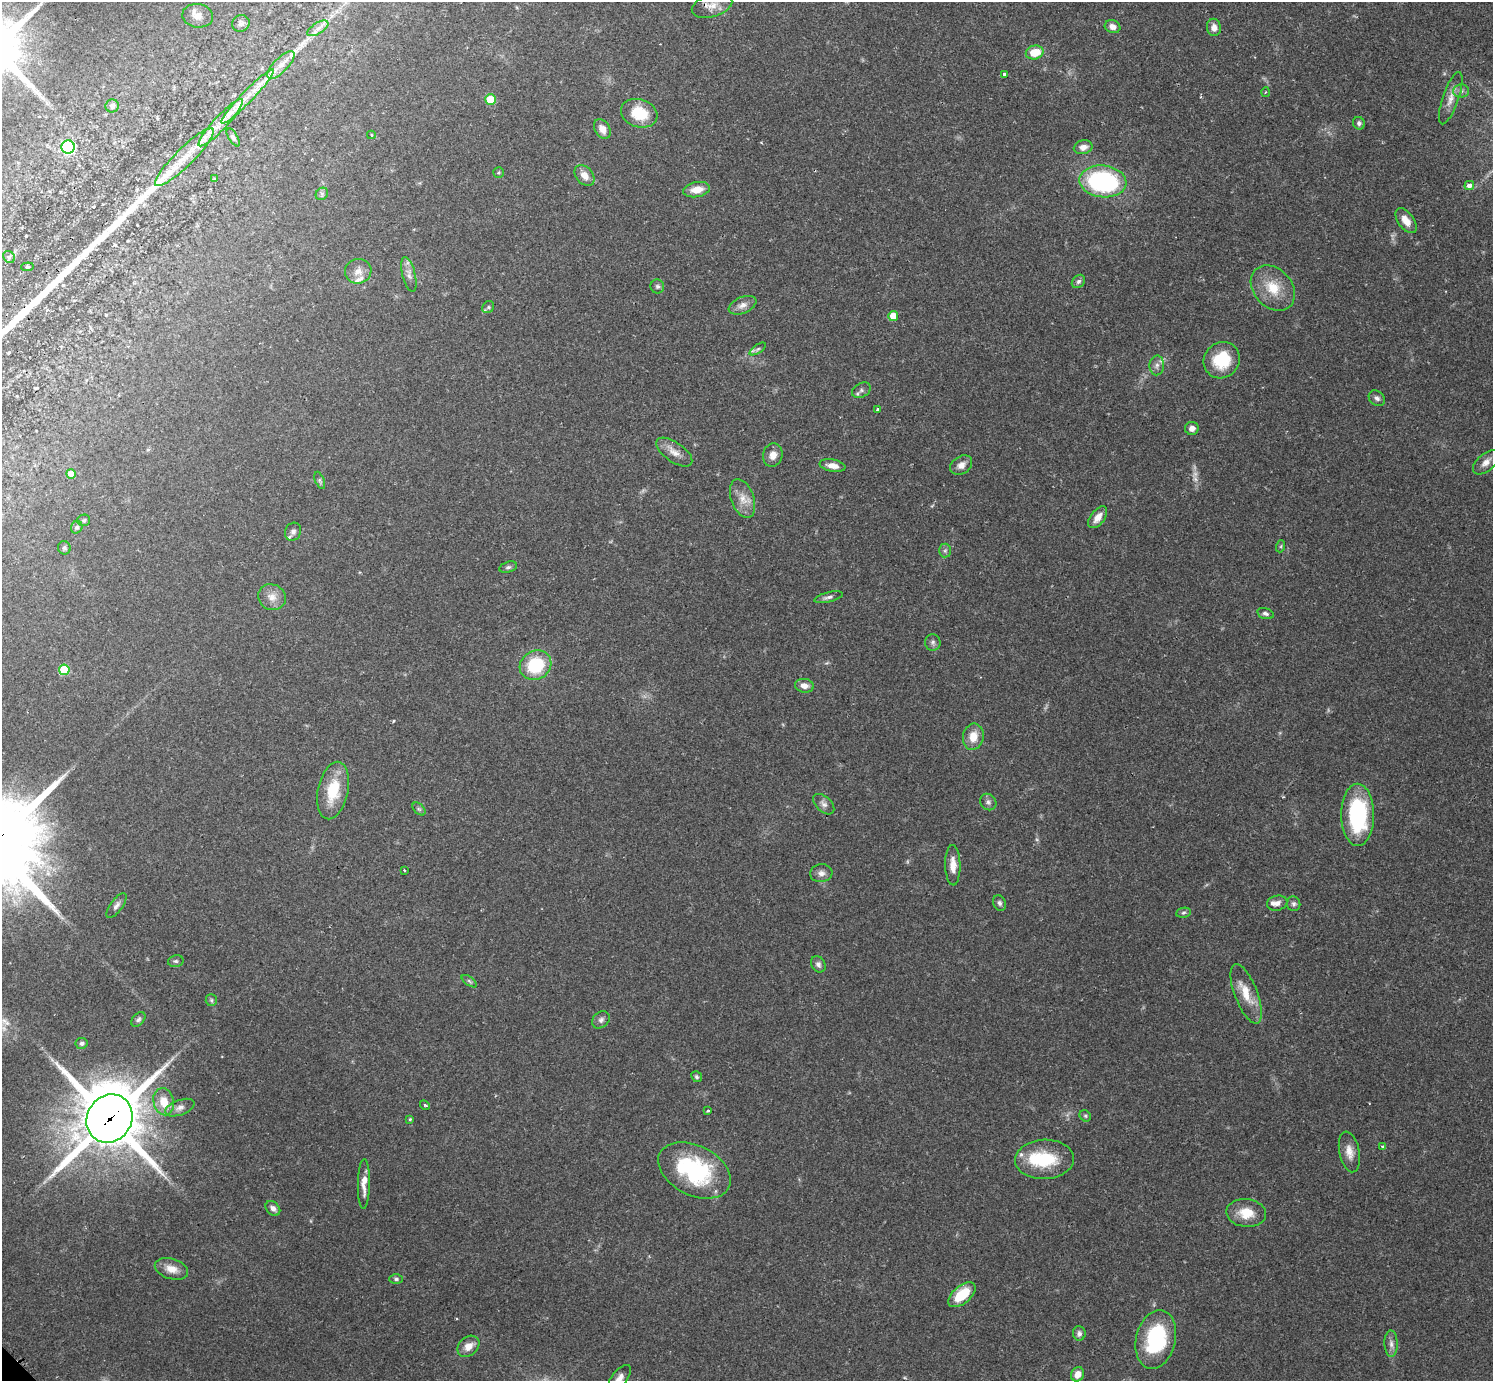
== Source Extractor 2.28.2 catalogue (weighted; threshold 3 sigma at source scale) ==
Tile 10 of 4 x 4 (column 2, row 3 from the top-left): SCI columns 1519-3009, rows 1569-2947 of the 6041 x 6040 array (HDU 1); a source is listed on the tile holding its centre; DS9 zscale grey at full resolution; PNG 1495 x 1383 px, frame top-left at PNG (2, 2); each listed source drawn as its Kron ellipse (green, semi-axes under 4 px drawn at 4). Shown black and unused: <1% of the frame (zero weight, under 2 of 3 exposures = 2% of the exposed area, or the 3 px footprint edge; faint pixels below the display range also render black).
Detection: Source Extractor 2.28.2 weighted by HDU 2 'WHT'; one run over the whole footprint, this tile lists its part. Background 0.079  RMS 0.0056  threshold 0.0251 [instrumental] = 3 sigma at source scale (4.5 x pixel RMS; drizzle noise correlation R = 1.50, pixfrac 1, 0.05/0.05 arcsec/px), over >= 5 px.
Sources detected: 127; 1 too faint to see at this stretch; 1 inside a brighter object's white glare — neither listed nor drawn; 7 inside a brighter listed object's ellipse — not listed separately; the other 118 listed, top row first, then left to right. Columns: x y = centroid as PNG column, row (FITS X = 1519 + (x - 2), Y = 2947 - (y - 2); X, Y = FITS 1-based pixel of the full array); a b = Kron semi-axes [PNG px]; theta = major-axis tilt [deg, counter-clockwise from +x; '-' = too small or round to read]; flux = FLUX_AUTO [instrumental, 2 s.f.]
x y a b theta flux
712 6 21 11 17 7.4
198 16 15 12 -9 4.8
241 23 9 8 - 2.2
1112 27 8 6 -19 3.2
1214 27 9 7 -85 3.7
318 28 12 5 31 2.8
1035 52 9 7 12 11
281 65 18 7 45 4.9
1004 74 3 3 - 1.6
1461 91 8 6 2 2
1265 92 5 3 - 0.54
248 96 37 5 46 10
1451 98 27 8 71 6
490 99 5 5 - 16
112 106 6 6 - 2.6
639 113 19 14 -18 16
221 123 32 7 47 9.6
1359 123 6 6 - 1.5
602 129 10 7 -58 4.6
371 135 4 3 - 0.67
233 137 10 4 -58 1.2
68 147 6 6 - 78
1083 147 9 6 13 3.9
184 157 40 9 44 14
499 173 5 5 - 0.84
584 175 12 8 -48 4.8
214 179 4 4 - 0.58
1103 181 23 16 -5 80
1469 186 5 4 - 4
697 190 13 7 10 6.8
322 194 7 5 48 1.2
1406 221 14 8 -54 5.3
9 257 6 5 - 1.2
27 267 6 4 4 0.66
358 271 13 12 - 4.7
409 275 18 6 -76 3.1
1078 281 7 6 - 1.4
657 286 7 7 - 1.3
1273 288 25 19 -48 15
743 305 14 8 23 3.6
488 307 6 5 - 1.1
893 316 5 5 - 9.1
758 349 9 4 33 1.3
1222 360 19 17 49 22
1157 365 10 7 86 2.6
861 390 10 7 30 1.8
1377 398 9 7 -41 1.9
877 409 4 3 - 1.6
1192 428 7 6 - 3
674 452 21 9 -35 5.4
773 455 12 9 75 4.4
1486 462 15 8 41 3.9
961 465 12 8 33 3.6
832 466 13 6 -11 4.7
71 474 5 4 - 5.3
320 480 9 4 -69 0.99
743 499 20 11 -70 7.1
1098 517 12 7 53 5.1
84 520 6 5 - 1
77 527 6 5 - 1.3
293 532 9 8 - 2.3
1281 546 6 4 72 0.68
64 548 7 6 - 1.2
945 551 7 6 - 1.4
508 567 9 5 15 1.3
272 597 14 12 -26 5.4
828 597 15 5 14 2
1265 614 8 5 -17 1.6
933 642 8 7 - 1.7
536 665 16 14 31 28
64 670 5 5 - 24
804 686 9 7 -8 3.3
973 737 13 10 79 8.1
333 791 29 15 78 21
988 802 9 7 -48 1.8
824 804 13 7 -43 2.5
419 809 8 4 -44 1.1
1358 815 31 16 -90 56
953 865 20 7 -89 6.1
404 870 3 3 - 0.54
821 873 11 9 6 2.9
999 903 8 6 -66 1.5
1277 903 10 7 13 3.4
1294 904 7 6 - 1.5
116 906 14 6 54 2.4
1183 913 8 5 8 1.2
176 961 8 5 12 1.2
818 964 8 6 -58 1.9
469 981 9 4 -36 1.1
1246 994 31 11 -69 11
211 1000 6 5 - 1.1
138 1019 8 5 48 1.5
601 1020 10 7 43 2
82 1043 6 5 - 1.5
697 1077 6 5 - 1.1
164 1102 14 10 -76 9.3
425 1105 5 4 - 0.83
180 1108 15 7 20 3.5
708 1111 3 3 - 0.72
1085 1116 6 5 - 1
109 1118 25 22 55 4100
410 1119 4 3 - 0.58
1382 1147 4 4 - 1
1349 1152 21 10 -78 6
1044 1159 29 20 3 26
694 1170 38 25 -27 59
364 1184 25 6 89 5.6
273 1208 8 6 -46 2.3
1246 1213 20 14 -6 11
171 1269 17 10 -17 6
396 1279 7 5 0 1.1
962 1295 16 8 40 17
1079 1333 7 6 - 1.7
1156 1339 30 19 76 47
1391 1344 13 6 -89 2.8
468 1346 12 9 43 5.5
1077 1374 7 6 - 4.6
619 1378 16 7 51 3.8
Overlapping masked pixels (flux is a lower limit): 1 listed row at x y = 109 1118
Isophote crosses this tile's border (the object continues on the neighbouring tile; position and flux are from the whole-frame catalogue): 2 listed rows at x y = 712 6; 619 1378